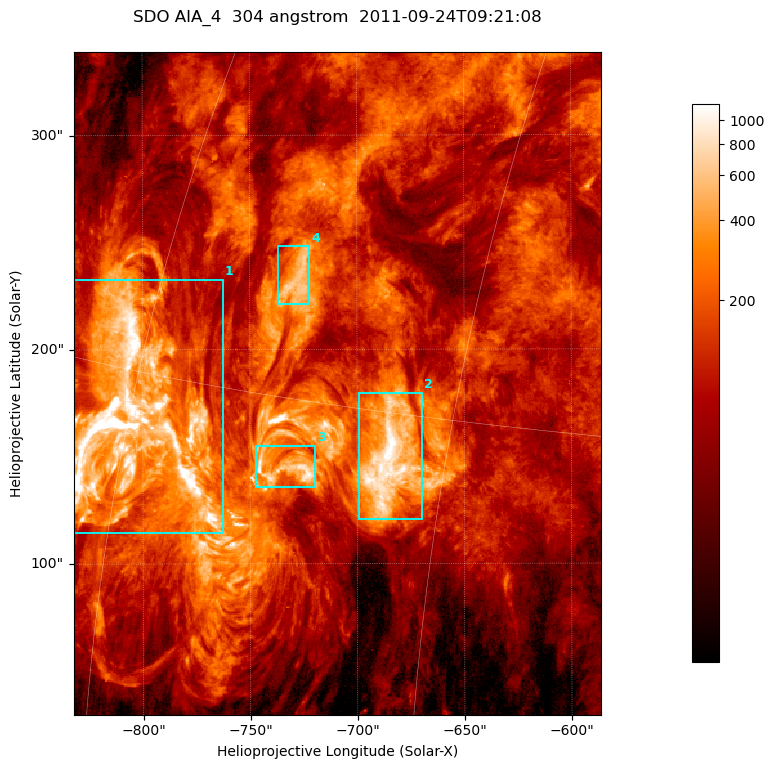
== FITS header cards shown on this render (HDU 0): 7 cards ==
TELESCOP= 'SDO     '           /
INSTRUME= 'AIA_4   '           /
WAVELNTH=                  304 /
WAVEUNIT= 'angstrom'           /
DATE-OBS= '2011-09-24T09:21:08.13' /
CTYPE1  = 'HPLN-TAN'           /
CTYPE2  = 'HPLT-TAN'           /

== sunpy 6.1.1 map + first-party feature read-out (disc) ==
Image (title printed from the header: SDO AIA_4  304 angstrom  2011-09-24T09:21:08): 410 x 515 px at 0.6 arcsec/px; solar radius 956 arcsec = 1593 px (partial field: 2.6% of the solar disc is inside the frame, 100% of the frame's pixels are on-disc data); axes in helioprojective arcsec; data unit not stated in the header (colour bar unlabelled)
Pointing: header CRPIX1/2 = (2058.21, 2041.36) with CRVAL1/2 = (0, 0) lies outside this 410 x 515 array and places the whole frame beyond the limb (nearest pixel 1.41 R_sun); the SolarSoft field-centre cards XCEN/YCEN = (-709.2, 184.1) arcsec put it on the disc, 1316 arcsec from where CRPIX/CRVAL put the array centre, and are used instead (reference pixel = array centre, CRVAL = XCEN/YCEN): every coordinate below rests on XCEN/YCEN
Orientation: roll -0.132 deg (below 1 deg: not rotated)
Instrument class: DISC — disc imager (sunpy class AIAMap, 304 A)
Bright regions (active regions / flare kernels): reference = the on-disc median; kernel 3 px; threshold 5 sigma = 373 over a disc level ~111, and >= 1.15x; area >= 211 px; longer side >= 5 px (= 3 arcsec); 4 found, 4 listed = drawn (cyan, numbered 1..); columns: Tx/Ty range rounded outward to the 2 arcsec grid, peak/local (2 s.f.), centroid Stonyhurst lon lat
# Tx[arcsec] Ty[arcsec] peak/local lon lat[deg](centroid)
1 -834..-762 114..234 25 -60 +14
2 -700..-668 120..180 11 -47 +14
3 -748..-718 136..156 9.5 -52 +13
4 -738..-722 220..248 6.4 -53 +18